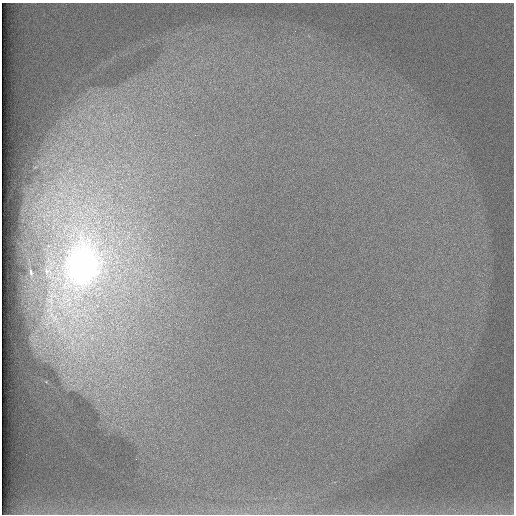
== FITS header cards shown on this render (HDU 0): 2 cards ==
NAXIS1  =                  512 /
NAXIS2  =                  512 /

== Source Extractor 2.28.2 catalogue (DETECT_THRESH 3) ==
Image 512 x 512 px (HDU 0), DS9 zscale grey, 1 PNG px = 1 image px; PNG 516 x 516 px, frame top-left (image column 1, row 512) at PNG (2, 3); no overlay
Background 98.1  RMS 2.9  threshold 8.77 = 3 sigma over >= 5 px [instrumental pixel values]
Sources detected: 3; all 3 listed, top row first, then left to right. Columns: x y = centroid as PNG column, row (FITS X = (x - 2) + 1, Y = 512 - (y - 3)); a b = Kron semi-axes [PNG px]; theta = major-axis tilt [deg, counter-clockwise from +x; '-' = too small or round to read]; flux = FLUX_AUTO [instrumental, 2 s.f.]
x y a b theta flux
83 265 37 26 78 97000
31 272 3 2 - 230
54 318 14 9 63 2300